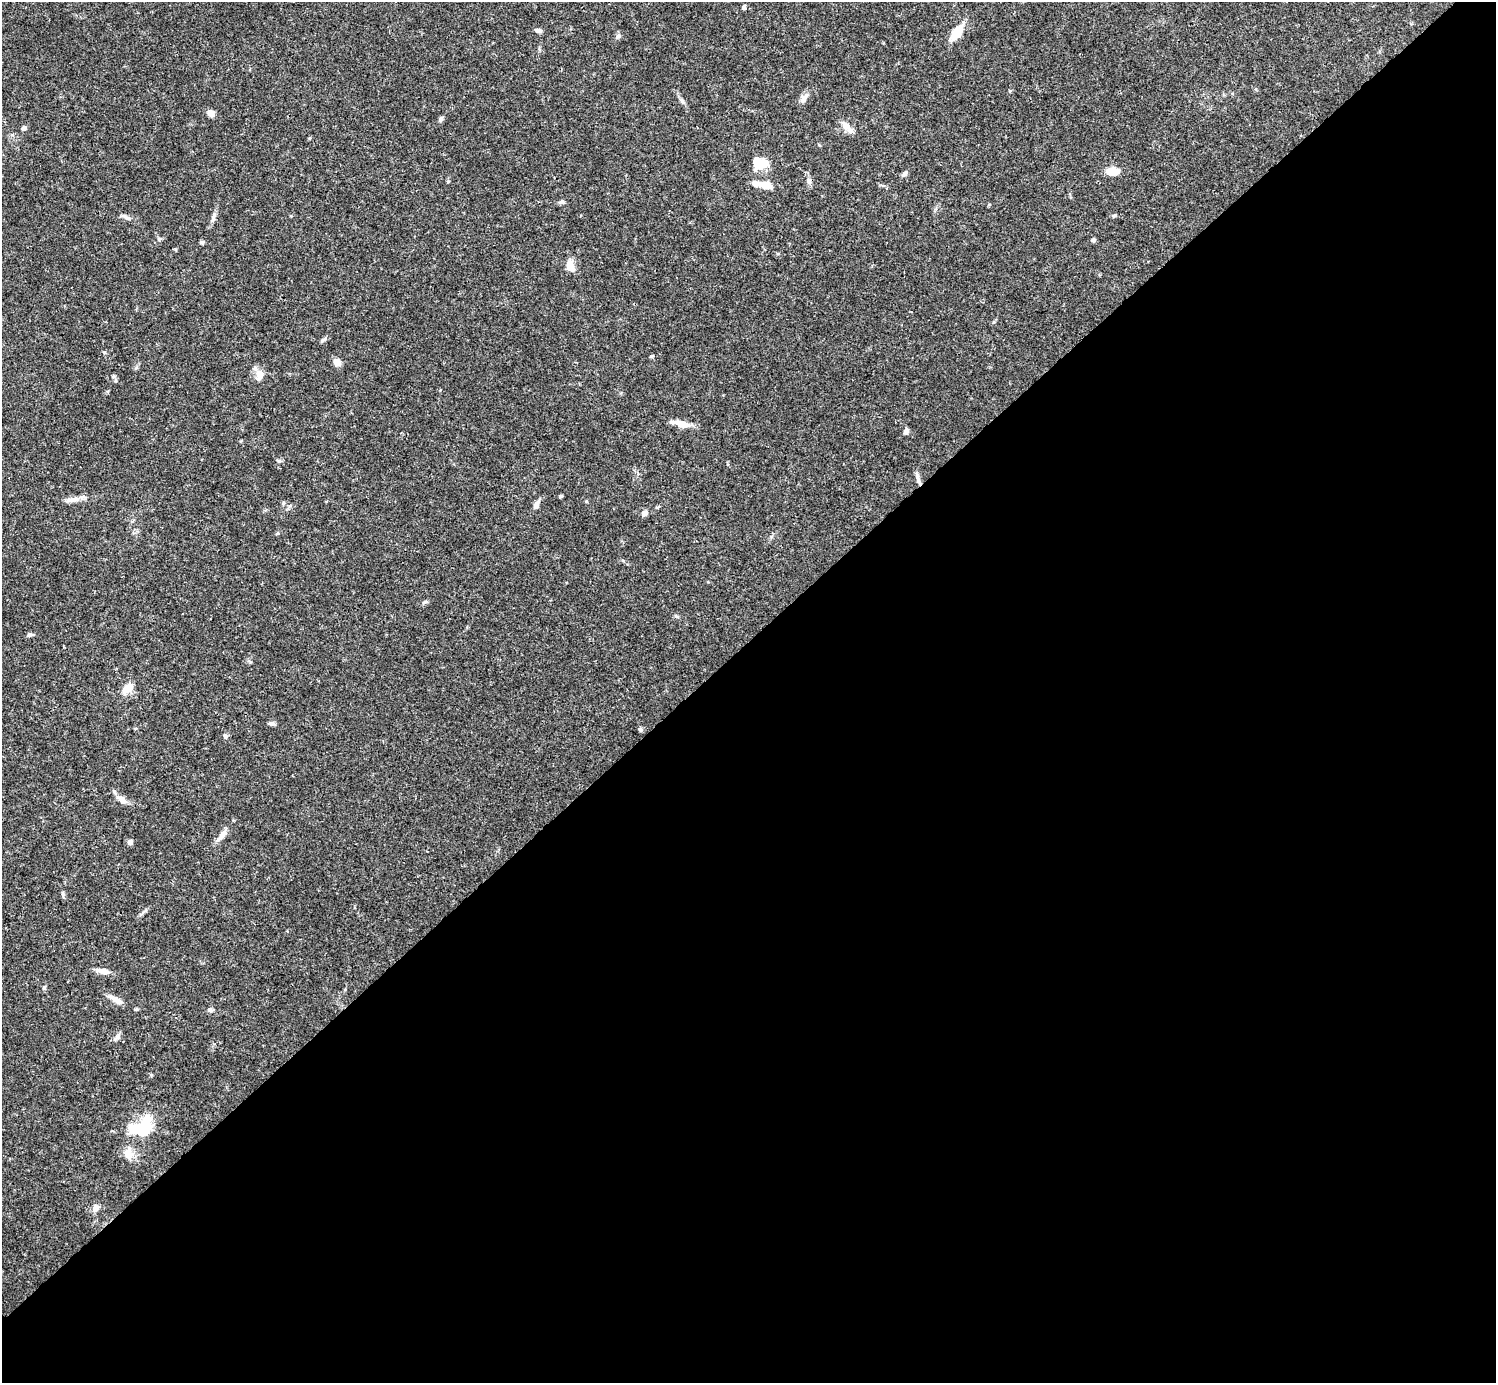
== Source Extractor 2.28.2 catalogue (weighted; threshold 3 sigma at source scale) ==
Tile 12 of 4 x 4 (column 4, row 3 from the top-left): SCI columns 4485-5978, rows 1539-2919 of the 5982 x 5981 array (HDU 1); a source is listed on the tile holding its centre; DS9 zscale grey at full resolution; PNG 1498 x 1385 px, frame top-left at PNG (2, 2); no overlay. Shown black and unused: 54% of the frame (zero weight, under 3 of 4 exposures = <1% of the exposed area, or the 3 px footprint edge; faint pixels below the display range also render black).
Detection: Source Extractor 2.28.2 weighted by HDU 2 'WHT'; one run over the whole footprint, this tile lists its part. Background 0.0412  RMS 0.0027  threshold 0.012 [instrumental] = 3 sigma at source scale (4.5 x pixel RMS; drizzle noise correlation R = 1.50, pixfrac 1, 0.05/0.05 arcsec/px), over >= 5 px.
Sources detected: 55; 1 inside a brighter object's white glare — not listed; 2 inside a brighter listed object's ellipse — not listed separately; the other 52 listed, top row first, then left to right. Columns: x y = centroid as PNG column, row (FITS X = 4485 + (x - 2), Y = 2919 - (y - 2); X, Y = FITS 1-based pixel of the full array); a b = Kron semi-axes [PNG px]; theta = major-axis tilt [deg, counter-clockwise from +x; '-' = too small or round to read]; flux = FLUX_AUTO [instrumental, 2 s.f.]
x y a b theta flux
744 7 5 5 - 0.51
538 30 9 5 -14 0.75
957 32 20 9 52 4.7
804 98 15 7 56 1.5
682 101 7 5 -46 0.52
211 113 9 7 -42 1.4
441 119 7 5 75 0.59
846 126 15 9 -53 2.2
24 128 6 5 - 0.67
309 138 4 4 - 0.28
759 163 19 15 -7 4.5
1113 171 13 8 -1 3.9
905 173 9 5 50 0.82
448 181 5 3 - 0.23
808 181 10 5 -72 0.85
766 185 17 9 -19 2.5
562 202 7 6 - 0.53
1114 215 5 4 - 0.41
126 217 15 5 -27 0.94
214 217 16 5 71 1
1093 240 6 5 - 0.51
202 242 6 5 - 0.46
570 266 15 10 -75 2.3
323 340 12 3 40 0.51
337 362 8 7 - 2
259 375 17 10 85 2.2
680 424 26 7 -12 2.9
906 431 8 6 68 0.71
918 479 17 5 -72 1.3
560 496 5 4 - 0.35
74 499 20 6 10 1.8
536 505 11 6 63 1.4
644 513 7 6 - 1.1
278 533 5 3 - 0.28
425 602 7 4 43 0.46
676 616 7 3 -37 0.36
30 635 7 5 11 0.57
127 689 14 9 43 2.8
271 723 9 5 6 0.65
640 730 6 4 -61 0.42
225 736 7 5 -73 0.54
122 800 18 7 -40 1.8
222 835 16 7 50 1.8
130 842 6 6 - 0.85
63 894 7 5 -71 0.49
102 971 17 6 -11 2
44 988 6 5 - 0.38
115 1000 21 6 -30 1.9
210 1010 7 5 -10 0.6
116 1037 12 5 43 0.86
143 1127 33 20 60 10
96 1208 10 7 47 1.2
Overlapping masked pixels (flux is a lower limit): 1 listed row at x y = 918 479
Unlisted compact peaks at least as high as the median listed source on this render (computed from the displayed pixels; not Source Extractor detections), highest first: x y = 651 356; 279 461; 104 352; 619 36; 159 239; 586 501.